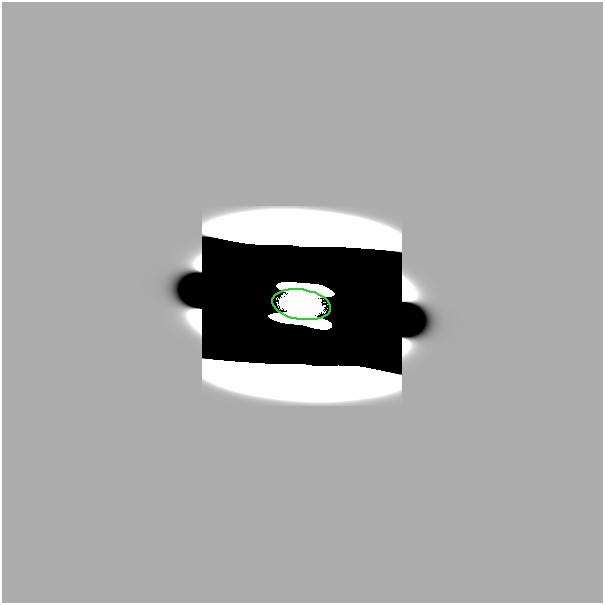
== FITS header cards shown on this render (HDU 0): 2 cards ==
NAXIS1  =                  601
NAXIS2  =                  601

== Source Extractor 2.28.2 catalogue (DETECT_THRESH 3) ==
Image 601 x 601 px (HDU 0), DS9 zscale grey, 1 PNG px = 1 image px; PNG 605 x 605 px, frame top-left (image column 1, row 601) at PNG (2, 2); each listed source drawn as its Kron ellipse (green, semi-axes under 4 px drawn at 4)
Background 0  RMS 2.2e-34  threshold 6.55e-34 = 3 sigma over >= 5 px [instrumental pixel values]
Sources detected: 3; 2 with non-positive FLUX_AUTO (blend fragments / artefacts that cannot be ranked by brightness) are neither listed nor drawn; the other 1 listed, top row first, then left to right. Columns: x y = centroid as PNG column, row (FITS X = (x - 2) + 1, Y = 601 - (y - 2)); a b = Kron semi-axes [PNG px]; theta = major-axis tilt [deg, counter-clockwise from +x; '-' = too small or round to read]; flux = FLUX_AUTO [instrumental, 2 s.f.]
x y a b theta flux
302 305 29 15 -8 32
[2 non-positive-flux detections neither listed nor drawn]